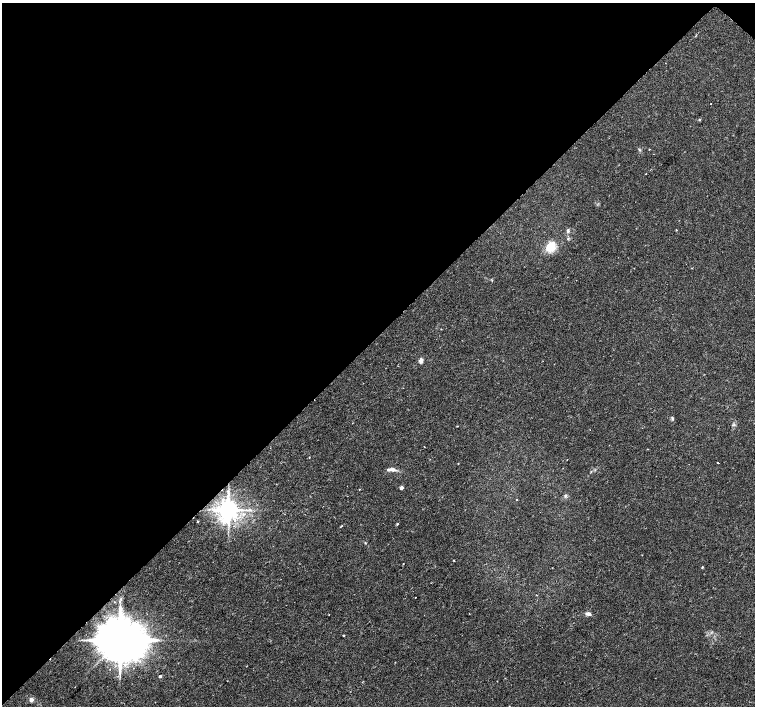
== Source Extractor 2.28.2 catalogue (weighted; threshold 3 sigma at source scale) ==
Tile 2 of 4 x 4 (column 2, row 1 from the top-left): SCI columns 1506-3010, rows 4389-5796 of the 6025 x 6025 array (HDU 1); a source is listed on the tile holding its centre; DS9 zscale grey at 2 x 2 block average (1 PNG px = mean of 2 x 2 image px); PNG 757 x 708 px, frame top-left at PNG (2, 3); no overlay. Shown black and unused: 48% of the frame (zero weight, under 2 of 3 exposures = <1% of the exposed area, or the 3 px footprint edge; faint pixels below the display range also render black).
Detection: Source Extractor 2.28.2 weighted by HDU 2 'WHT'; one run over the whole footprint, this tile lists its part. Background 0.0254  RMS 0.0028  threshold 0.0128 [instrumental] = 3 sigma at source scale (4.5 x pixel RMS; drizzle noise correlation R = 1.50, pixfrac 1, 0.0396/0.0396 arcsec/px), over >= 5 px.
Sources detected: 36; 1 inside a brighter listed object's ellipse — not listed separately; the other 35 listed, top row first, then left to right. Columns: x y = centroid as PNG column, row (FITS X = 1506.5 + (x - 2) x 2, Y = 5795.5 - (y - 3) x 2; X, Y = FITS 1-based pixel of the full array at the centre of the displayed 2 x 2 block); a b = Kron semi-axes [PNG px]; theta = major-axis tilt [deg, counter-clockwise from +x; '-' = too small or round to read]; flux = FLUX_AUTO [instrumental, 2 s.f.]
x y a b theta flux
711 104 2 2 - 0.25
699 120 3 3 - 0.57
646 174 2 2 - 0.55
676 230 3 2 - 0.4
568 231 6 4 83 1.2
568 239 4 2 - 0.55
551 247 13 9 56 12
441 329 2 2 - 0.26
421 361 3 2 - 8.6
673 419 5 2 - 0.68
733 425 3 3 - 0.72
457 426 2 2 - 0.35
309 457 2 2 - 0.3
458 463 2 2 - 0.35
718 463 2 2 - 1.6
393 469 6 5 - 2.2
402 488 3 2 - 2.4
359 489 2 2 - 0.42
565 495 5 3 - 0.88
516 500 2 2 - 0.63
228 510 5 5 - 710
197 521 2 2 - 0.94
397 524 3 2 - 0.46
342 526 3 2 - 0.54
365 543 3 2 - 0.41
453 560 3 2 - 0.49
702 567 2 2 - 0.67
536 595 2 2 - 0.39
416 597 2 2 - 0.96
588 614 6 4 -9 2.3
343 635 2 2 - 1.1
120 640 11 10 - 3900
160 676 2 2 - 1.9
31 700 3 2 - 5.7
509 706 2 2 - 0.36
Overlapping masked pixels (flux is a lower limit): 2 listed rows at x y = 228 510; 120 640
Isophote crosses this tile's border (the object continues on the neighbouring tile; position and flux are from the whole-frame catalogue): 1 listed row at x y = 509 706
Diffuse or blended objects may show on this block-average render without a row.